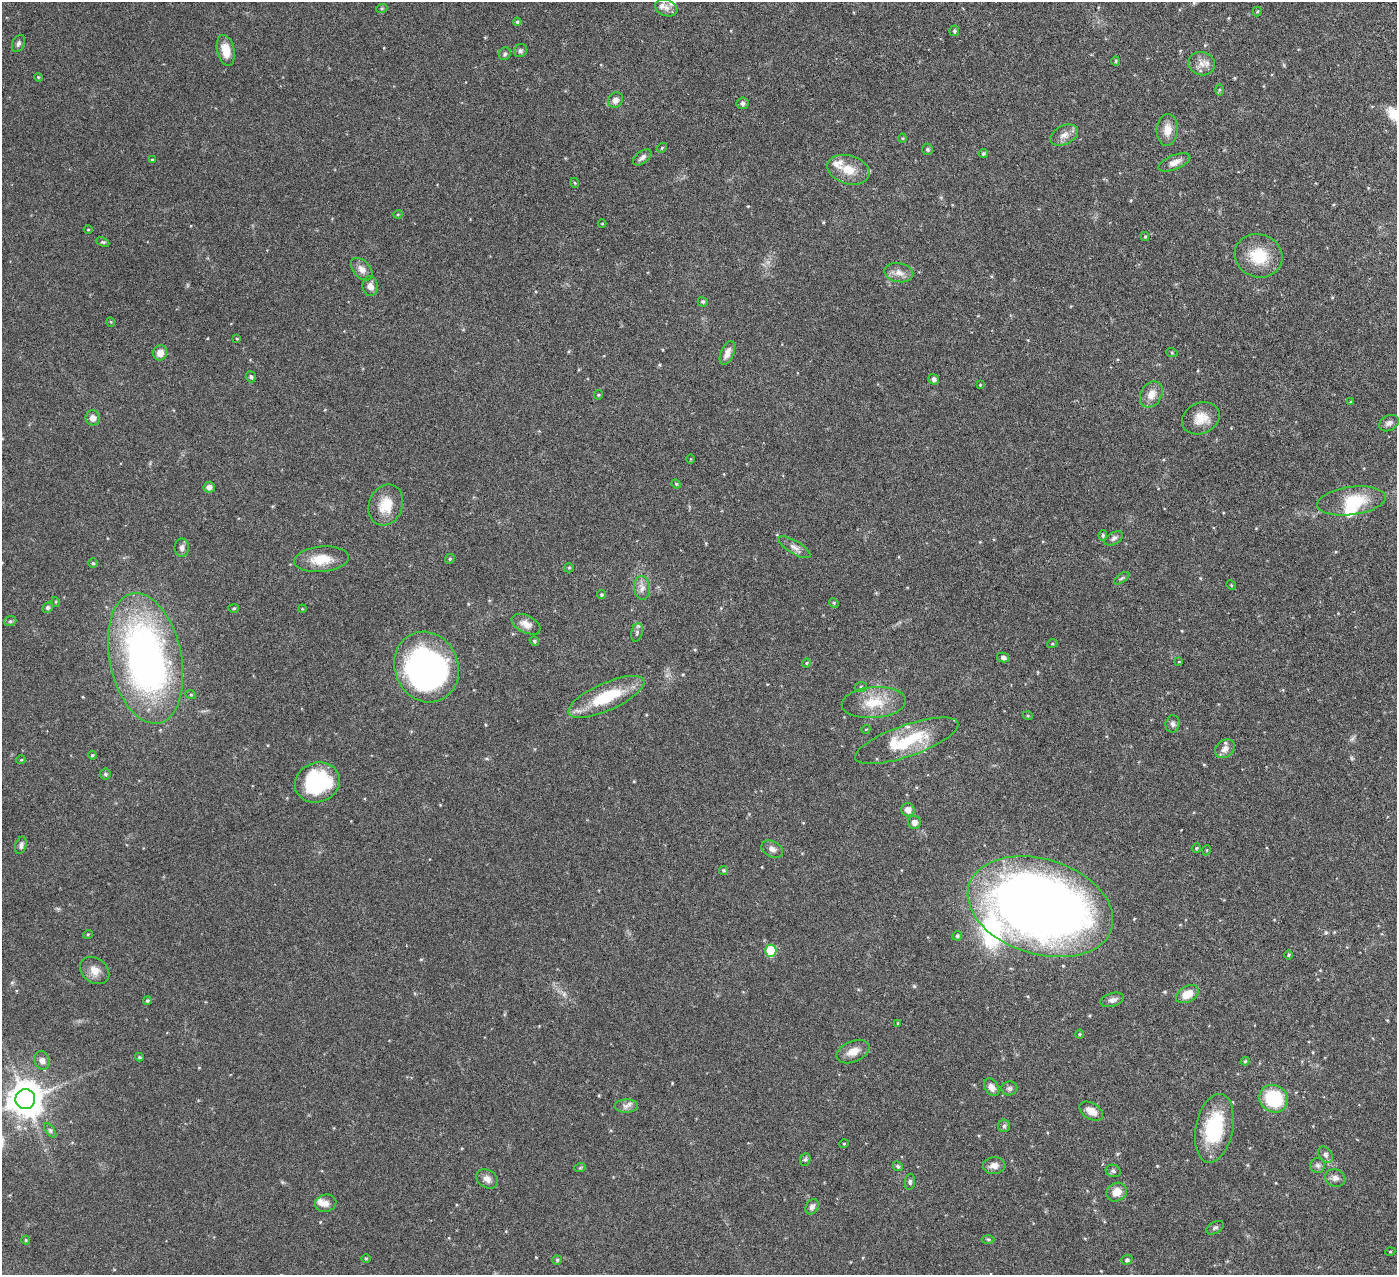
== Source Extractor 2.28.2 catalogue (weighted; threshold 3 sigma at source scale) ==
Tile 10 of 4 x 4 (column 2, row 3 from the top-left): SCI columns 1401-2795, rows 1438-2710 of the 5591 x 5550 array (HDU 1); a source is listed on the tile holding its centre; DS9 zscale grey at full resolution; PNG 1399 x 1277 px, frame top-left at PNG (2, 2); each listed source drawn as its Kron ellipse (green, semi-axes under 4 px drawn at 4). Shown black and unused: <1% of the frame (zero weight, under 3 of 6 exposures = <1% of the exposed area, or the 3 px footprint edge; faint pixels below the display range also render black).
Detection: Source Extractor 2.28.2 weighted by HDU 2 'WHT'; one run over the whole footprint, this tile lists its part. Background 0.139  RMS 0.0046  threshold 0.0188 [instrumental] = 3 sigma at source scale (4.09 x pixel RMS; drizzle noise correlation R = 1.36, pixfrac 0.8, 0.05/0.05 arcsec/px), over >= 5 px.
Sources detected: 153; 1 inside a brighter object's white glare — neither listed nor drawn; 5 inside a brighter listed object's ellipse — not listed separately; the other 147 listed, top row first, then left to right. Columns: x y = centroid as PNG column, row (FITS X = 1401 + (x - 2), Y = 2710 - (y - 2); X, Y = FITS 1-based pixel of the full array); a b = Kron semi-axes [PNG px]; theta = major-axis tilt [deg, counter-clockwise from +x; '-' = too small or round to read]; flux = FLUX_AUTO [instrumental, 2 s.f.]
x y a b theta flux
382 8 5 3 - 0.51
666 8 11 8 -21 2.2
1257 12 5 4 - 0.5
517 22 4 4 - 0.61
954 31 5 5 - 0.69
18 43 9 6 65 1
226 50 16 8 -77 5.8
520 51 7 6 - 0.93
505 54 6 5 - 0.91
1116 61 5 4 - 0.52
1202 64 13 11 -14 3.6
38 77 4 3 - 0.35
1219 90 5 4 - 0.6
615 100 8 7 - 2.2
743 103 6 6 - 1.1
1167 130 16 10 86 4.8
1064 135 15 9 25 3
902 138 4 4 - 0.44
662 148 5 4 - 0.5
927 149 6 5 - 0.74
983 154 4 4 - 0.66
642 157 10 6 38 1.6
152 160 4 3 - 0.4
1174 162 17 7 22 3.1
848 170 21 14 -17 6.9
575 183 5 3 - 0.36
398 214 4 3 - 0.39
602 223 4 3 - 0.3
88 230 4 3 - 0.32
1145 237 4 4 - 0.48
103 242 7 4 -25 0.61
1259 256 24 21 -19 13
362 269 13 8 -47 2.6
899 273 14 9 -11 3.1
370 286 10 7 -82 2.3
703 302 5 4 - 0.75
111 322 5 3 - 0.34
237 339 4 3 - 0.38
160 353 7 7 - 3.6
727 353 12 6 67 2.8
1172 353 6 3 -19 0.45
251 377 5 5 - 0.72
934 379 5 5 - 1.4
980 385 3 3 - 0.32
1151 394 14 10 59 4.3
598 395 5 4 - 0.45
1351 402 4 4 - 0.43
93 418 7 7 - 2.8
1201 418 19 15 25 6.4
1389 423 10 7 28 1.7
691 459 5 3 - 0.37
676 484 5 4 - 0.48
209 487 6 5 - 1.8
1351 501 34 14 8 14
386 505 21 16 68 9.6
1103 535 5 4 - 0.69
1114 538 10 6 30 1.2
794 547 18 6 -30 2.3
182 548 9 7 90 1.6
321 559 27 12 5 8.8
450 559 5 4 - 0.55
93 563 4 4 - 0.61
569 568 5 4 - 0.5
1122 578 9 4 35 0.84
1231 585 5 4 - 0.39
642 588 12 8 -83 2.4
602 594 4 4 - 0.58
56 602 5 3 - 0.4
834 603 5 4 - 0.49
48 608 5 5 - 0.86
234 608 5 4 - 0.53
302 609 4 3 - 0.34
10 621 6 5 - 0.75
526 624 15 8 -26 3.3
637 632 9 5 77 1.1
534 641 5 4 - 0.55
1052 644 5 3 - 0.41
1003 657 6 5 - 1.4
145 658 66 36 -78 170
1179 662 4 2 - 0.29
806 663 4 4 - 0.44
426 667 36 31 -67 140
861 687 6 5 - 0.66
191 695 5 3 - 0.41
606 697 41 14 24 20
874 702 32 15 4 11
1028 716 5 3 - 0.38
1173 724 8 7 - 1.3
866 729 4 3 - 0.31
907 741 54 15 19 23
1225 749 10 8 41 2.5
92 755 4 3 - 0.47
21 760 5 3 - 0.35
105 774 5 5 - 0.66
317 782 23 19 20 34
908 810 7 6 - 2.4
914 822 6 6 - 2.2
21 845 9 5 73 1.2
1196 848 5 4 - 0.49
772 849 11 8 -27 1.9
1207 850 5 3 - 0.36
724 870 4 4 - 0.59
1040 907 75 47 -17 480
88 934 5 3 - 0.41
957 936 5 4 - 0.74
771 951 6 5 - 19
1288 955 5 3 - 0.46
95 970 16 12 -37 4
1187 994 12 8 30 5.7
1112 1000 12 6 16 1.8
147 1001 4 4 - 0.58
898 1023 4 3 - 0.45
1080 1034 4 4 - 0.46
853 1051 17 10 23 4.4
139 1057 4 3 - 0.51
42 1060 9 7 -70 2.2
1245 1061 4 4 - 0.51
992 1087 9 6 -57 2.5
1009 1088 8 7 - 1.2
25 1099 10 10 - 870
1274 1099 15 13 -34 22
626 1106 11 6 3 1.8
1091 1111 13 8 -31 4
1004 1126 6 6 - 0.85
1214 1128 35 18 79 26
50 1130 8 4 -54 0.9
844 1144 5 3 - 0.33
1325 1155 9 6 -57 1.3
805 1159 6 5 - 0.71
1318 1165 7 7 - 1.2
898 1166 5 4 - 0.64
994 1166 11 8 3 2.6
580 1168 6 3 19 0.5
1113 1171 7 6 - 1
1335 1178 10 8 -19 2
487 1179 12 8 -31 2.5
910 1182 8 5 83 0.92
1117 1192 10 9 - 4.2
326 1203 11 8 14 2.3
812 1207 8 6 59 1.4
1215 1228 9 5 28 0.98
988 1239 6 4 -1 0.63
26 1240 4 4 - 0.4
1390 1252 5 3 - 0.36
366 1258 5 3 - 0.42
557 1260 5 4 - 0.64
1127 1260 6 5 - 0.85